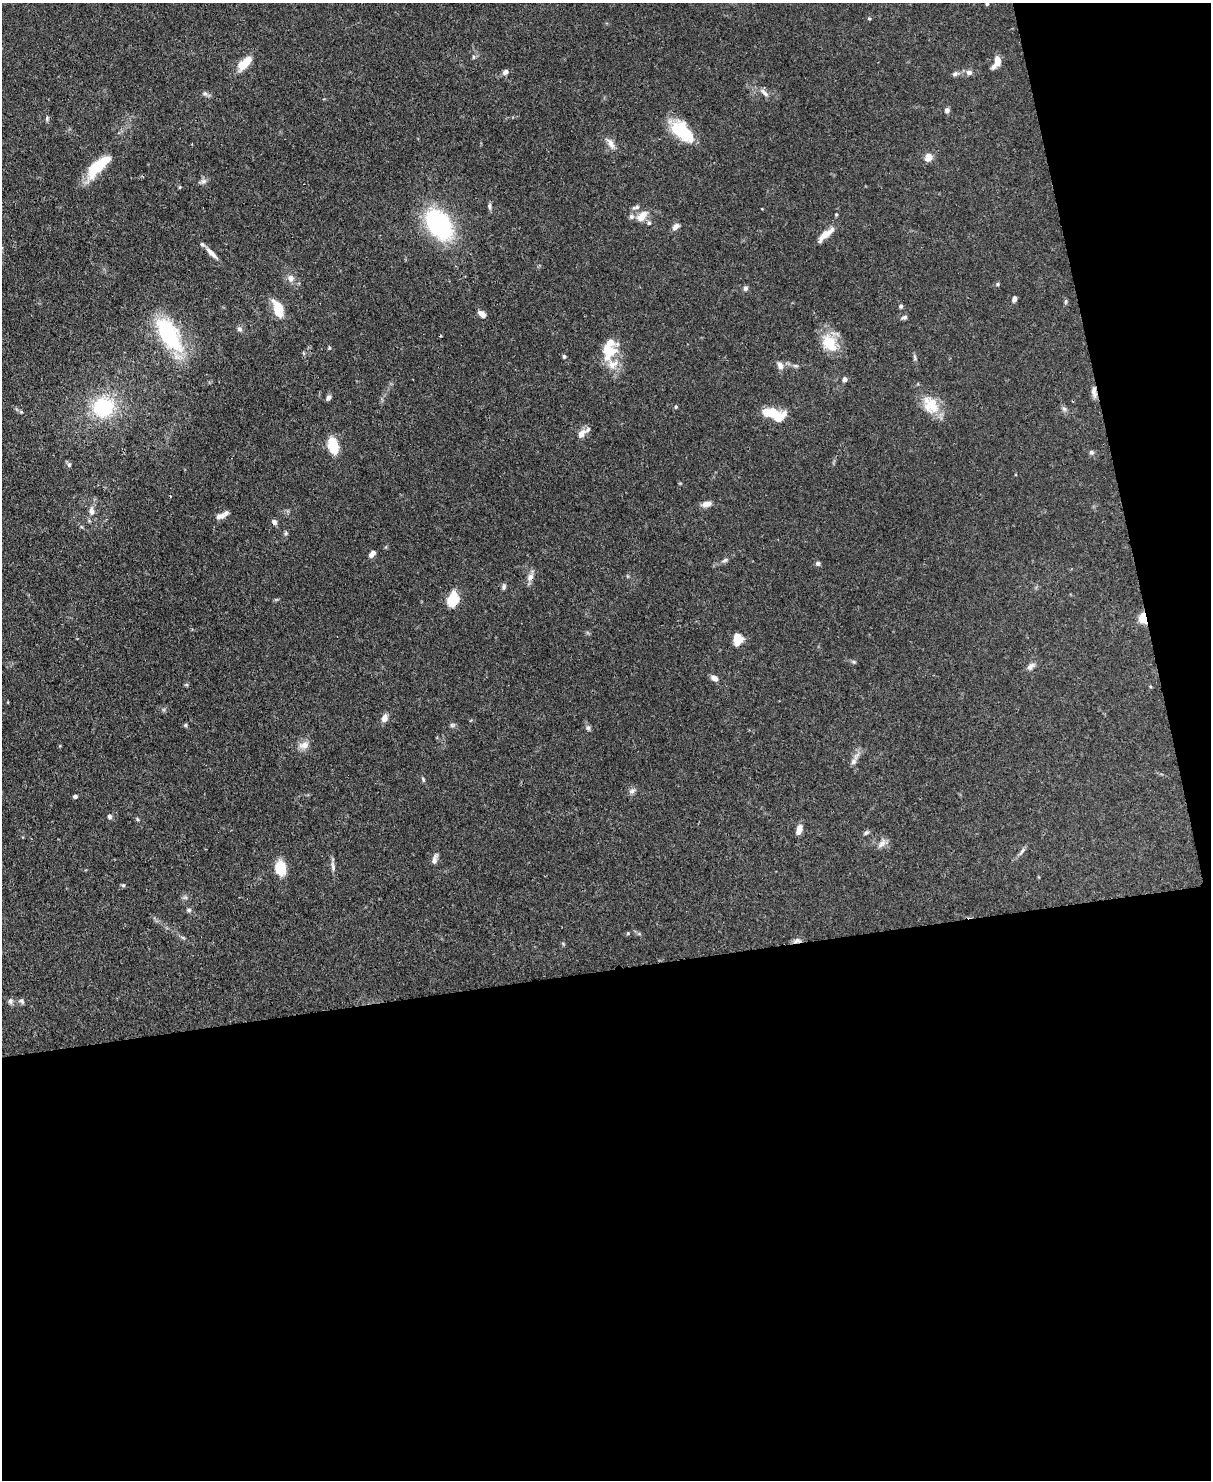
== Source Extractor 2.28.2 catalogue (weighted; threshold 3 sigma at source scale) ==
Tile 12 of 4 x 3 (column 4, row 3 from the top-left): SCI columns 3703-4911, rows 212-1689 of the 4988 x 4969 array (HDU 1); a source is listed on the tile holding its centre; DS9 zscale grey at full resolution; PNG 1213 x 1482 px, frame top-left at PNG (2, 3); no overlay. Shown black and unused: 40% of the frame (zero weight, under 3 of 4 exposures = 9% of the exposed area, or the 3 px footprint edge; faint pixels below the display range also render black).
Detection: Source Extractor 2.28.2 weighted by HDU 2 'WHT'; one run over the whole footprint, this tile lists its part. Background 0.0719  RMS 0.004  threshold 0.0181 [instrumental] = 3 sigma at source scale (4.5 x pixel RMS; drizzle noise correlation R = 1.50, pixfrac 1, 0.05/0.05 arcsec/px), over >= 5 px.
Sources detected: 104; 3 inside a brighter object's white glare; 1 cosmic-ray / hot-pixel residue — not listed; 8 inside a brighter listed object's ellipse — not listed separately; the other 92 listed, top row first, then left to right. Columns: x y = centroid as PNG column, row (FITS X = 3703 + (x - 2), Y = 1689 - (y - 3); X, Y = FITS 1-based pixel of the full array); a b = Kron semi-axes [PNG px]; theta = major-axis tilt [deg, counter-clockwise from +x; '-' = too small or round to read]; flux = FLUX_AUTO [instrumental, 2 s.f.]
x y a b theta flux
987 4 4 3 - 0.55
473 57 6 4 90 0.55
997 61 12 6 85 4.1
245 63 18 8 45 7.4
505 72 7 6 - 1.5
969 72 8 7 - 1.6
955 74 8 6 25 1.1
205 93 7 5 -68 0.92
764 93 14 5 -48 1.7
947 110 5 5 - 1.4
47 118 7 5 -85 0.69
683 133 28 16 -54 16
611 144 14 7 -62 2.6
928 157 5 5 - 9.5
95 167 29 14 51 12
203 181 8 6 21 1.2
180 187 5 3 - 0.33
489 206 9 5 -80 0.99
636 207 11 5 10 0.99
642 216 17 9 46 4.1
649 223 5 5 - 0.63
439 224 26 17 -54 58
675 227 9 6 41 1.7
825 234 23 7 40 4.2
212 253 20 5 -45 2.7
291 278 10 8 -84 2.2
998 284 5 3 - 0.48
745 288 6 5 - 1.1
1014 299 7 5 70 1.3
1066 301 7 3 71 0.57
901 306 5 5 - 0.78
279 310 14 7 -70 13
482 314 9 5 -39 2.3
904 317 7 5 19 0.97
239 329 7 5 -5 1
168 334 46 21 -58 34
610 342 14 9 -12 3.4
829 342 22 18 -54 10
564 356 5 4 - 0.67
915 357 10 3 -75 0.75
613 364 32 13 -43 6.8
780 366 10 7 -67 2
844 379 5 5 - 1.4
1094 392 15 6 -87 2
328 398 7 6 - 1.1
930 405 26 18 -55 9.5
103 407 24 22 16 27
676 407 5 4 - 0.5
1064 409 7 6 - 0.98
779 417 15 10 30 6.5
581 433 12 8 50 2.7
333 445 14 8 -76 13
1091 452 6 6 - 0.87
69 464 7 5 -75 0.82
707 504 12 6 14 2.4
91 511 10 7 -88 2.1
221 516 12 7 14 2.3
286 533 6 5 - 0.63
372 554 9 5 48 1.8
725 560 10 4 27 1
818 563 5 5 - 1.2
530 577 11 8 50 2.1
504 587 8 5 80 0.82
453 599 17 12 75 8.3
1143 618 10 7 -76 6.6
737 639 11 9 89 6.3
854 662 6 4 -43 0.56
1031 666 12 6 39 1.7
714 678 8 6 -24 2.1
384 718 9 7 70 2.4
185 725 5 5 - 0.51
452 725 8 5 -20 0.78
588 728 6 6 - 0.82
304 745 14 9 20 3
853 762 9 7 50 1.4
632 791 7 6 - 1.2
75 796 4 4 - 1.1
110 816 6 6 - 0.92
137 819 6 3 -71 0.44
799 830 10 5 71 3.2
866 833 7 4 29 0.76
882 844 13 7 41 2.1
1022 851 14 4 55 1.2
434 859 13 6 73 1.8
333 866 15 4 -79 1.5
280 868 12 8 -83 13
123 885 6 5 - 0.58
189 910 6 5 - 0.74
628 933 5 4 - 0.4
797 941 11 6 15 1.4
10 1001 8 6 83 1.1
21 1001 8 6 -38 1.1
Overlapping masked pixels (flux is a lower limit): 3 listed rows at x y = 1094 392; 1143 618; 797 941